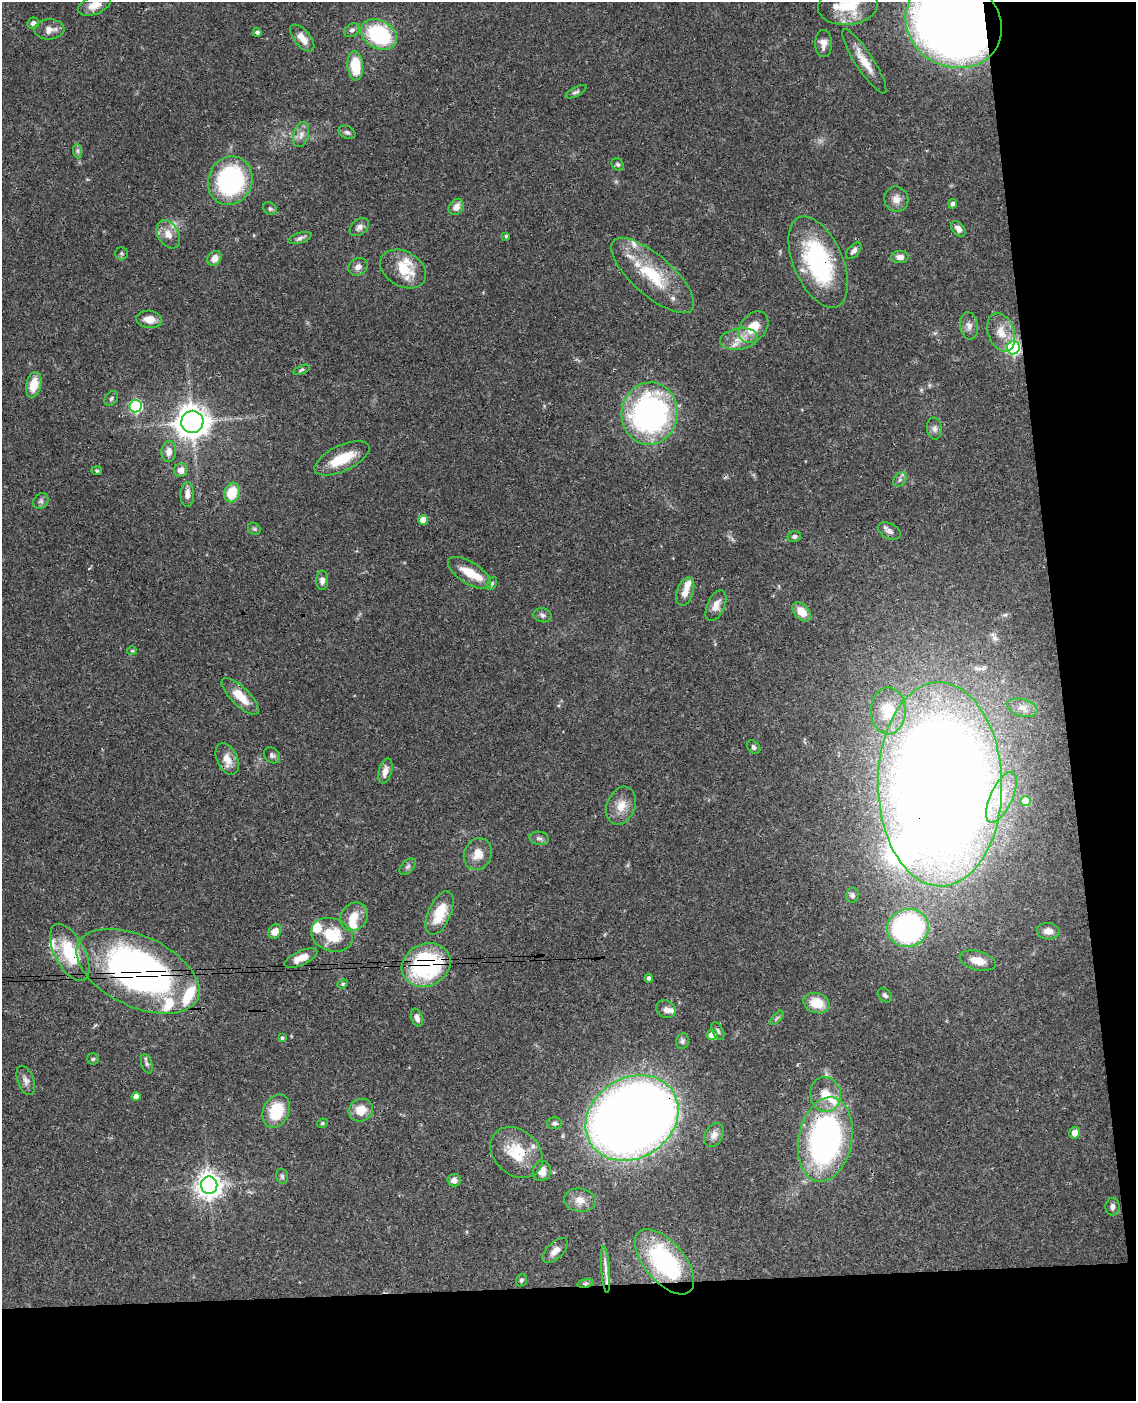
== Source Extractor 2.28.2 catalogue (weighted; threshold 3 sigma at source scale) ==
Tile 12 of 4 x 3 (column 4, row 3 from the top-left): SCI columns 3458-4591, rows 243-1641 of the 4648 x 4580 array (HDU 1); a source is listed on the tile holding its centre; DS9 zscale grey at full resolution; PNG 1138 x 1403 px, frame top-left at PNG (2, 2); each listed source drawn as its Kron ellipse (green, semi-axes under 4 px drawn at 4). Shown black and unused: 15% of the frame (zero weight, under 3 of 4 exposures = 6% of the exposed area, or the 3 px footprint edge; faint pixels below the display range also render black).
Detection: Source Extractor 2.28.2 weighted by HDU 2 'WHT'; one run over the whole footprint, this tile lists its part. Background 0.0901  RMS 0.0036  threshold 0.0161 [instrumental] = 3 sigma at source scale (4.5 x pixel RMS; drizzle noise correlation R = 1.50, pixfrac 1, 0.05/0.05 arcsec/px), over >= 5 px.
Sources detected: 150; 2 inside a brighter object's white glare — neither listed nor drawn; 18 inside a brighter listed object's ellipse — not listed separately; the other 130 listed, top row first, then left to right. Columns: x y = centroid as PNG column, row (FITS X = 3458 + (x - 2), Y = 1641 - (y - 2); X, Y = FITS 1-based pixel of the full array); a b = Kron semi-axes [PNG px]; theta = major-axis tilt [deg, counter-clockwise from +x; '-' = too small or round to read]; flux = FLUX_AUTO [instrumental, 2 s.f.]
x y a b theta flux
95 5 17 9 22 4.3
848 6 30 19 4 13
33 23 6 5 - 1.4
954 24 49 43 -28 400
49 29 15 10 3 3.3
352 30 8 6 34 1.2
257 32 4 4 - 0.87
379 34 19 14 -27 31
302 38 16 8 -49 3.6
823 44 13 8 90 2.7
864 61 38 9 -57 6.3
355 66 14 8 -86 12
576 92 11 4 28 0.87
347 132 9 6 -26 0.94
301 135 13 7 74 2.1
78 151 7 4 -88 0.81
618 164 7 5 -43 0.79
230 181 25 22 68 50
896 199 13 12 - 2.8
953 204 4 4 - 1.2
456 207 9 6 55 2.8
270 209 7 6 - 0.78
359 227 11 7 39 1.7
958 229 9 6 -48 1.9
168 234 15 10 -59 3.5
506 236 4 4 - 0.42
300 238 12 5 17 1.2
854 251 10 5 48 1.4
121 253 6 6 - 0.81
900 257 8 6 3 2
214 258 8 6 53 2.9
818 262 49 24 -67 44
358 267 10 8 31 2
403 269 24 17 -29 11
653 275 52 20 -41 19
149 319 13 8 -5 3.9
969 326 14 9 -81 2.3
753 327 18 12 51 8
1001 332 20 13 -70 5.6
739 339 19 10 8 5.1
1013 348 6 6 - 74
302 370 8 4 22 0.7
34 385 13 7 77 6.2
111 398 8 6 52 0.79
135 406 6 6 - 46
650 413 31 28 82 100
192 422 11 11 - 490
934 429 11 7 -83 1.5
169 452 10 7 87 2.7
342 458 30 13 25 11
181 470 7 6 - 2.5
97 471 5 4 - 0.51
900 480 8 6 54 1.1
232 493 10 7 72 9.8
187 494 12 7 89 2.5
41 501 8 7 - 1.1
423 520 5 5 - 5.4
254 529 7 5 -45 0.66
889 531 12 7 -28 1.6
794 536 7 5 14 0.79
469 573 24 10 -32 7.4
322 580 9 6 88 1.5
492 583 7 4 64 0.58
685 592 15 8 70 3.4
716 605 16 8 66 3.5
802 612 11 7 -47 5.3
543 615 9 7 -13 1.1
132 651 5 4 - 0.4
240 696 24 9 -44 7.8
1022 708 15 8 -14 2.9
888 711 23 17 88 11
754 747 8 5 -49 0.83
272 755 9 7 -43 0.99
227 759 17 10 -65 4.3
385 771 13 6 75 2.7
940 784 102 62 -89 840
1001 797 27 11 65 7.8
1026 801 5 5 - 9.1
621 806 20 14 68 5.2
539 838 10 6 -8 1.2
478 854 16 14 67 5.2
408 867 10 6 45 0.95
852 895 8 6 80 0.96
440 913 23 11 66 9.8
354 917 15 13 47 5.1
908 928 21 19 13 78
275 931 8 6 56 2.8
1048 931 11 8 -4 2.7
332 935 21 16 -21 12
70 952 31 15 -62 17
301 958 17 7 24 4.3
978 961 18 9 -14 4.6
426 965 25 21 26 43
138 971 66 35 -25 180
649 978 4 4 - 1
343 984 5 4 - 0.45
885 995 8 6 -44 0.91
817 1003 14 10 -18 7.9
666 1009 10 8 -32 2
417 1018 9 5 -72 1.8
777 1018 9 3 46 0.65
718 1031 9 5 -61 0.93
712 1035 5 5 - 3.7
282 1038 4 3 - 0.69
682 1041 8 6 80 0.97
93 1059 5 5 - 0.57
147 1064 10 5 -73 0.88
26 1080 15 8 -71 1.9
826 1094 17 15 -74 6.6
136 1096 4 4 - 2.2
361 1110 12 11 - 5.8
276 1111 17 13 66 14
632 1118 49 40 33 540
322 1123 6 4 24 0.56
554 1123 7 6 - 0.96
1075 1133 6 5 - 3
714 1135 13 9 63 2.2
825 1139 42 26 79 110
516 1152 29 22 -42 12
542 1171 10 9 - 3.2
282 1176 8 5 -74 0.83
454 1180 6 6 - 2
209 1185 8 8 - 330
580 1200 16 11 -8 3.8
1113 1207 9 7 86 1.6
555 1251 16 8 45 2.8
664 1262 39 20 -50 46
606 1270 23 4 -86 2.5
521 1280 6 5 - 0.81
585 1283 8 4 9 0.68
Overlapping masked pixels (flux is a lower limit): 13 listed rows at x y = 954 24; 818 262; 1013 348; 240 696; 227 759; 940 784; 70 952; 426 965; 138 971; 632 1118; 825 1139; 516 1152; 585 1283
Isophote crosses this tile's border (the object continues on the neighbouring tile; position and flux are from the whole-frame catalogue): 3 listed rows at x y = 95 5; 848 6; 954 24